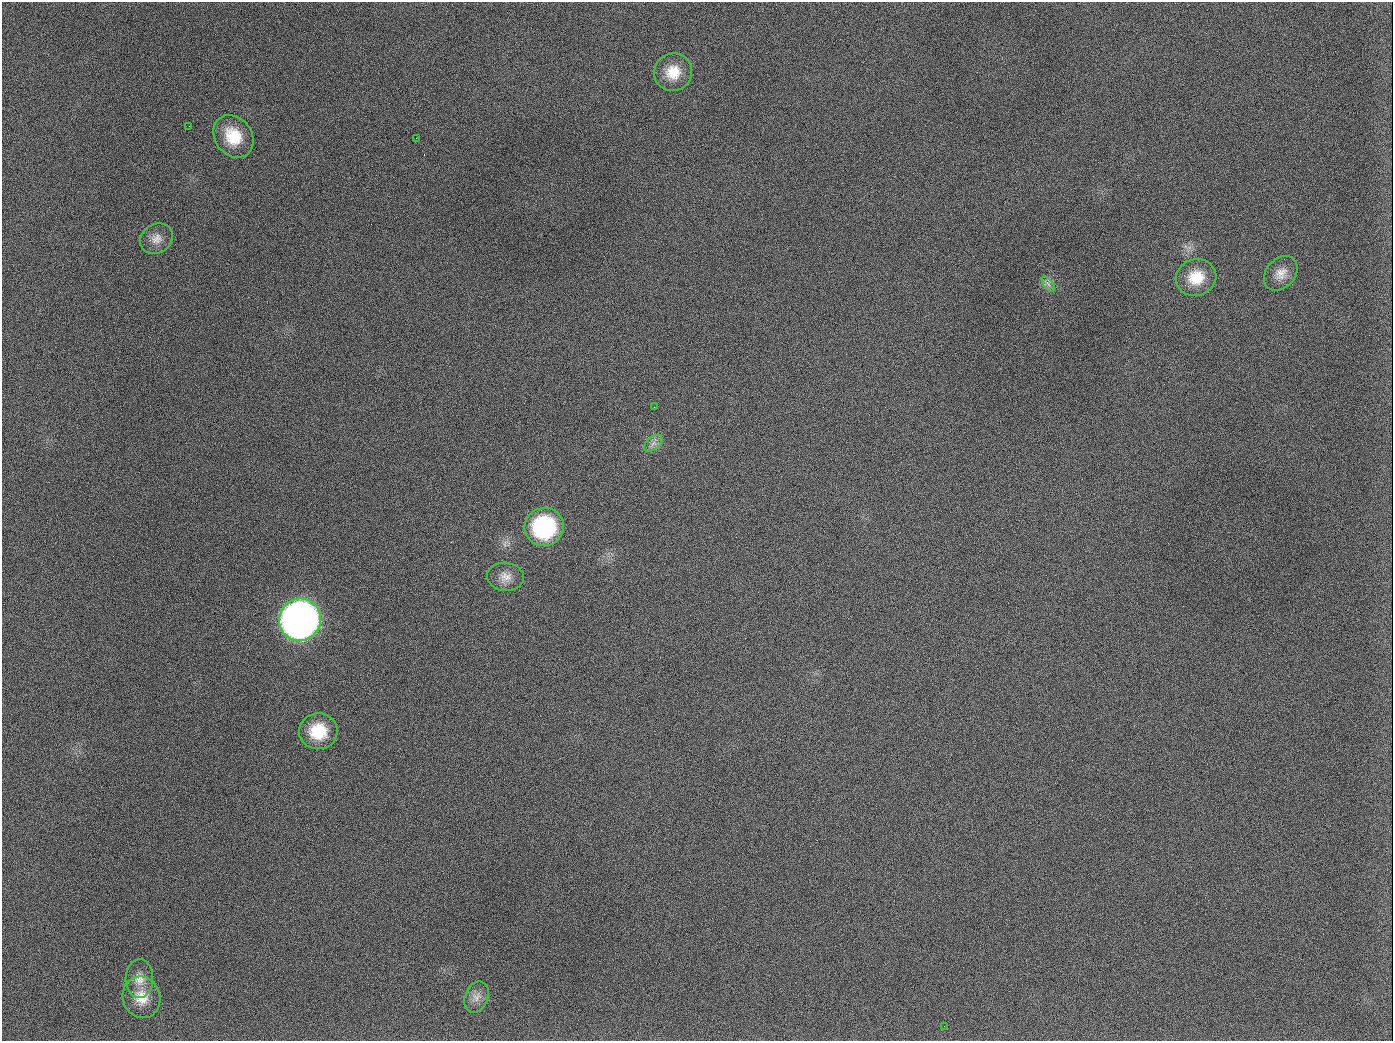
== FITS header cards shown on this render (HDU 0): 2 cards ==
NAXIS1  =                 1391
NAXIS2  =                 1039

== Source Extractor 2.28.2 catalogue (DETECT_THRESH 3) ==
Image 1391 x 1039 px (HDU 0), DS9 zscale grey, 1 PNG px = 1 image px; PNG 1395 x 1043 px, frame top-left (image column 1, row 1039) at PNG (2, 2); each listed source drawn as its Kron ellipse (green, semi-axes under 4 px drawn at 4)
Background 1670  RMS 74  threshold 221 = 3 sigma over >= 5 px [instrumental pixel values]
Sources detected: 18; all 18 listed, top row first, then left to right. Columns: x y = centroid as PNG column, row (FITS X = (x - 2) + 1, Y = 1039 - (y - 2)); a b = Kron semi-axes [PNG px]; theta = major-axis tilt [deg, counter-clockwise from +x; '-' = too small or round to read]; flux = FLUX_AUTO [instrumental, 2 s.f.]
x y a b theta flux
673 72 19 18 - 1.1e+05
189 126 3 2 - 6.9e+03
233 136 23 18 -53 1.7e+05
416 138 3 2 - 4.1e+03
156 239 17 14 34 5.2e+04
1281 273 19 14 48 6.2e+04
1196 277 20 18 17 1.4e+05
1048 284 9 4 -52 1.7e+04
654 407 3 2 - 4.2e+03
653 443 11 6 41 2.4e+04
544 527 20 19 - 5.6e+05
506 577 18 14 -6 5.7e+04
300 620 21 21 - 3.9e+06
318 731 19 18 - 1.8e+05
139 979 19 14 88 6.3e+04
141 997 21 18 -71 1.1e+05
476 997 16 11 68 4.4e+04
944 1026 2 2 - 5.7e+03